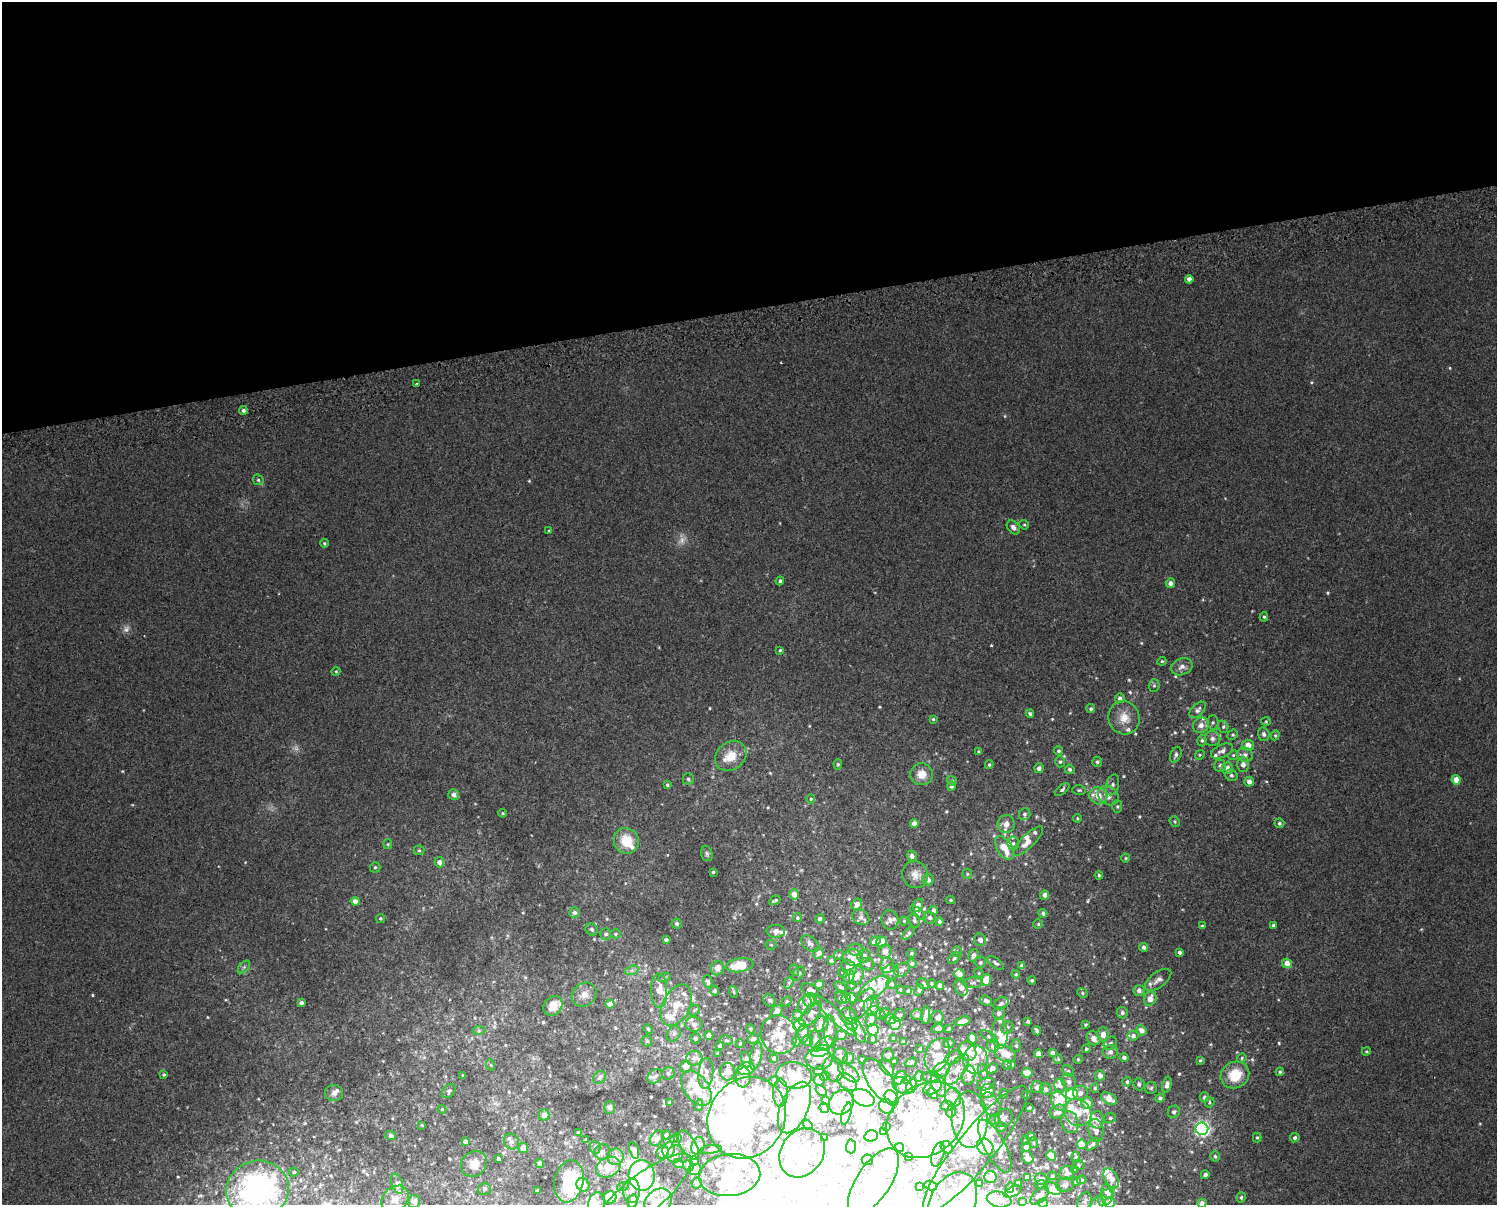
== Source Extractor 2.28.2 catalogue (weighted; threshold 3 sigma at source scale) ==
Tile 2 of 3 x 4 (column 2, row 1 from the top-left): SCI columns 1552-3046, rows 3649-4851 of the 4643 x 4891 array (HDU 1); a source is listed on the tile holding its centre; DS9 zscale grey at full resolution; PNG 1499 x 1207 px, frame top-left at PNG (2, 2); each listed source drawn as its Kron ellipse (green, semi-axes under 4 px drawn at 4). Shown black and unused: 26% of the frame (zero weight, under 2 of 3 exposures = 3% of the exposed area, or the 3 px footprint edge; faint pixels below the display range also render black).
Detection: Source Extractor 2.28.2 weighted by HDU 2 'WHT'; one run over the whole footprint, this tile lists its part. Background 0.0013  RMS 0.0053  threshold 0.024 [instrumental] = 3 sigma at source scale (4.5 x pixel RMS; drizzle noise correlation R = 1.50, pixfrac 1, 0.0396/0.0396 arcsec/px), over >= 5 px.
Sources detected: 838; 3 too faint to see at this stretch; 82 inside a brighter object's white glare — neither listed nor drawn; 167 inside a brighter listed object's ellipse — not listed separately; of the other 586, all 500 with FLUX_AUTO >= 0.568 (the completeness limit of this list) listed and drawn (86 fainter detections not listed), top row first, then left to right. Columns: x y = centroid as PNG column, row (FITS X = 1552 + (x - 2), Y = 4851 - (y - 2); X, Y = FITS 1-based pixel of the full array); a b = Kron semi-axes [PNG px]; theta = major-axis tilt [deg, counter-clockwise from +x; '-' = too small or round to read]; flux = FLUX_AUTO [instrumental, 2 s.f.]
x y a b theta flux
1189 279 4 4 - 2.9
417 384 3 3 - 2.2
243 410 4 4 - 1.6
258 480 6 5 - 0.87
1024 525 5 4 - 0.67
1013 527 8 5 -50 2.2
549 531 4 3 - 0.6
324 543 4 4 - 0.71
780 581 4 4 - 1.1
1170 583 5 4 - 2.5
1264 617 4 4 - 0.72
780 650 4 4 - 0.66
1162 661 4 4 - 0.62
1182 667 11 8 24 2.8
336 671 4 4 - 0.57
1154 686 6 5 - 0.84
1120 698 5 5 - 1.9
1091 709 4 4 - 1.1
1198 710 10 6 45 1.9
1030 714 4 4 - 1.1
1124 718 16 15 - 7.3
933 719 4 4 - 0.61
1266 721 5 4 - 0.66
1213 722 7 5 88 1.1
1201 725 8 7 - 3.3
1223 727 6 5 - 1.2
1264 734 7 5 -74 1.6
1233 735 5 4 - 0.81
1275 735 5 4 - 0.73
1212 738 8 7 - 2.1
1202 740 6 4 -86 0.99
1248 745 6 5 - 4.8
1059 751 4 4 - 0.88
1222 751 12 6 25 2.5
978 752 4 3 - 0.6
1176 755 8 5 68 1.5
1200 755 5 4 - 0.68
1233 755 5 4 - 0.73
1245 755 7 7 - 2.3
731 756 17 13 39 8.3
1060 762 5 5 - 0.87
1097 762 5 5 - 1
838 764 5 4 - 0.88
989 765 4 3 - 0.73
1243 765 7 6 - 2.5
1220 766 6 6 - 1.5
1039 768 5 4 - 1.9
1227 768 6 5 - 3.1
1070 769 5 4 - 1.2
922 774 11 11 - 5.9
1231 775 6 5 - 1.2
688 779 5 5 - 0.89
1456 780 4 4 - 5.6
952 781 5 4 - 0.95
1249 782 5 5 - 3.1
667 785 4 4 - 0.82
1112 785 10 6 75 1.7
951 786 5 4 - 1.4
1062 790 8 4 41 1.2
1079 790 7 4 1 0.83
454 795 5 5 - 2.6
1098 796 9 8 - 6
1108 796 11 9 -34 4.1
811 799 4 4 - 0.57
1117 806 6 5 - 0.77
503 813 4 3 - 0.62
1025 814 6 6 - 1.1
1077 818 4 4 - 0.62
1175 821 5 4 - 0.71
914 823 4 4 - 3.4
1279 823 5 5 - 1
1006 824 9 8 - 3.9
626 841 13 12 - 12
1028 841 20 6 44 5.7
1013 843 6 5 - 1.5
388 844 5 4 - 0.58
1005 848 13 7 -56 11
419 850 5 5 - 0.78
707 854 8 5 -74 1.1
912 856 5 5 - 2.3
1126 858 4 4 - 0.59
439 862 5 5 - 2.6
375 867 5 5 - 0.91
713 872 3 3 - 0.75
967 874 5 4 - 0.73
915 875 14 13 - 4.8
1099 875 4 3 - 0.66
928 880 6 5 - 2.3
794 894 5 5 - 3.5
1045 895 5 4 - 2.6
775 900 6 2 27 0.8
951 900 4 3 - 0.71
355 901 4 4 - 3.2
857 904 6 5 - 3.3
918 905 6 5 - 2.6
934 911 4 4 - 2.1
575 912 5 5 - 1.4
918 913 9 4 -41 0.79
1043 913 4 4 - 1.4
861 917 9 7 -35 1.9
380 918 4 4 - 0.78
797 918 4 4 - 0.66
929 918 6 6 - 1.5
820 919 5 4 - 1.5
890 920 10 8 -77 2.2
914 920 7 5 -75 1.4
904 921 4 4 - 0.6
939 921 4 4 - 1.3
677 924 5 5 - 1.2
1038 924 4 4 - 0.73
1273 925 4 4 - 1.1
1202 926 4 3 - 0.6
592 929 6 5 - 1.2
776 931 9 6 -2 3
908 933 7 4 47 1.1
606 934 5 5 - 1.4
615 934 5 4 - 0.83
666 940 4 3 - 1
980 940 6 6 - 2.6
875 941 5 4 - 2.7
882 942 5 5 - 11
810 944 10 6 -37 1.9
771 945 5 5 - 0.72
1144 947 4 4 - 1.5
856 950 8 6 -9 1.3
885 952 7 6 - 2.4
957 952 5 4 - 0.84
1180 952 4 3 - 1.3
819 953 6 5 - 2.8
912 953 5 4 - 0.81
839 955 5 4 - 0.72
973 955 6 5 - 2.1
864 956 7 6 - 2
853 958 10 8 -3 6.5
954 958 7 4 38 0.94
831 961 4 3 - 1
980 962 5 5 - 1
912 963 5 4 - 1.4
996 963 10 5 -37 1.4
1287 963 5 4 - 5.1
868 964 7 6 - 1.6
740 965 14 7 9 16
887 965 8 7 - 2.1
1022 966 4 4 - 2.3
244 967 7 4 45 1.2
718 968 7 6 - 3.8
849 968 9 6 -42 3.6
632 970 7 4 19 1.3
794 970 6 4 -72 0.7
902 970 8 6 28 1.6
891 972 8 7 - 2.1
843 973 5 4 - 0.58
979 973 5 4 - 0.59
798 974 7 5 50 1.2
959 974 5 4 - 3.6
1016 974 4 4 - 0.62
856 975 9 7 75 4
849 976 7 5 69 4.2
664 978 6 4 19 0.72
986 980 5 5 - 9.5
1032 980 4 4 - 0.99
1158 980 15 7 36 2.7
708 982 6 4 -73 1.6
789 983 6 4 70 0.91
931 983 4 3 - 0.6
973 983 10 5 2 1.8
891 984 5 5 - 0.97
923 984 6 5 - 1.8
819 985 5 4 - 6
851 985 4 4 - 0.59
940 985 4 4 - 2.5
841 987 7 3 -32 0.75
874 988 19 8 36 6.6
961 988 8 6 -59 3.6
659 990 17 8 -89 6.5
810 990 9 5 -25 3
900 990 4 3 - 0.69
919 990 6 4 65 1.6
1139 990 6 5 - 1.8
714 991 4 4 - 1
908 991 4 3 - 0.82
734 992 6 3 -70 0.57
1082 993 5 4 - 0.75
584 995 13 11 37 4.1
841 998 7 5 -47 1.1
846 998 5 4 - 3.1
852 998 5 4 - 3
1150 999 7 6 - 4.6
770 1000 6 5 - 1.2
810 1000 7 6 - 4.1
787 1001 6 4 44 0.73
986 1001 6 5 - 2
301 1003 4 4 - 1.9
1001 1003 8 5 28 1.5
610 1004 4 4 - 4.1
862 1004 18 8 54 4.8
676 1005 22 13 63 11
805 1005 9 7 72 2.6
553 1006 11 8 51 5.6
871 1006 9 7 79 5.7
694 1010 6 5 - 0.95
777 1011 6 4 45 3.2
885 1012 5 3 - 0.64
878 1013 9 4 -39 1.8
999 1013 6 6 - 1.9
1122 1013 6 5 - 1.5
811 1014 15 7 50 3.6
917 1014 6 5 - 1.5
798 1015 5 4 - 1.7
835 1015 29 6 -44 4.1
899 1015 7 5 59 1.3
926 1015 9 4 85 2.3
849 1016 9 7 -42 3.5
938 1017 6 6 - 1.9
890 1019 5 5 - 4.8
871 1020 7 5 63 3
962 1021 8 4 15 4
1028 1021 3 3 - 0.84
895 1023 7 5 -75 12
694 1024 8 7 - 2
821 1024 8 7 - 3.4
851 1024 7 5 -48 2.9
800 1025 6 5 - 13
1086 1025 4 4 - 0.71
1007 1028 6 5 - 1.2
648 1029 5 4 - 0.64
751 1029 5 3 - 0.59
938 1029 6 4 12 1.6
948 1029 3 3 - 0.73
873 1030 5 5 - 29
1141 1030 5 4 - 3.1
479 1031 6 4 2 0.78
830 1031 16 6 -85 3.4
859 1031 12 5 -67 1.8
1037 1031 5 3 - 1.1
804 1033 9 5 -89 2.9
1000 1033 15 8 -88 7.1
674 1034 8 6 58 1.7
1103 1034 7 6 - 3.6
709 1035 4 4 - 3.4
779 1035 20 18 -64 9.4
841 1035 5 5 - 3.3
989 1036 10 4 -32 0.96
1133 1036 5 4 - 1.6
695 1038 5 5 - 1.3
894 1038 3 3 - 0.78
972 1038 5 4 - 5.6
1094 1038 7 6 - 3.6
753 1039 5 4 - 1.7
873 1039 4 4 - 1.1
726 1040 7 4 -9 1.1
647 1041 5 5 - 0.71
808 1041 5 5 - 2.2
816 1041 11 5 -81 2.6
796 1042 5 4 - 1.3
903 1042 4 3 - 1.1
949 1043 5 5 - 1.4
1110 1043 7 6 - 1.4
740 1044 4 3 - 0.71
825 1044 10 6 28 1.9
720 1046 4 4 - 1.7
993 1046 6 6 - 2.3
1016 1046 6 5 - 0.76
920 1049 3 3 - 0.67
1086 1049 4 4 - 0.77
820 1051 9 5 18 9.3
967 1051 10 8 -57 9.4
1366 1051 4 3 - 0.57
1110 1052 7 6 - 2.4
718 1053 3 3 - 0.72
1052 1053 4 4 - 2.5
1005 1054 11 7 -26 7.2
1038 1054 4 4 - 3.9
888 1055 7 5 79 0.99
937 1055 18 11 68 9.3
756 1056 14 5 78 3.6
841 1056 8 7 - 2.1
953 1057 9 6 34 1.7
1124 1057 4 4 - 1.5
694 1058 8 7 - 2.7
774 1058 3 3 - 1
848 1058 5 5 - 0.96
1242 1058 5 4 - 0.72
819 1059 13 11 -3 4.2
862 1059 3 3 - 0.57
1058 1059 5 5 - 0.67
1078 1059 4 4 - 0.57
746 1060 8 5 -75 1.4
975 1060 14 12 86 8
1200 1060 4 3 - 0.71
894 1061 3 3 - 0.86
911 1062 6 3 24 1.1
491 1065 6 3 -71 0.69
1007 1065 5 4 - 0.76
1011 1065 4 3 - 0.82
686 1066 6 5 - 5.4
887 1067 9 6 -54 1.6
992 1068 6 5 - 2.6
746 1069 9 6 11 10
833 1069 13 9 -72 6.5
957 1069 18 8 55 4.8
941 1070 9 7 35 2.6
819 1071 5 4 - 0.71
1068 1071 6 5 - 1
728 1072 9 7 -89 3.8
849 1072 13 6 -40 2.2
983 1072 8 5 -82 1.5
1280 1072 4 4 - 0.71
668 1073 6 6 - 1.6
706 1073 15 7 85 4
1027 1073 5 4 - 8
164 1075 4 4 - 0.76
463 1075 3 3 - 0.88
794 1075 18 13 -10 12
969 1075 10 6 79 3.1
1100 1075 5 5 - 3.1
1235 1075 14 13 - 12
655 1076 8 6 40 1.7
825 1076 5 4 - 0.72
919 1076 5 4 - 2.5
600 1077 7 6 - 1.2
743 1077 10 7 83 3.2
900 1078 7 5 47 2.8
930 1078 9 5 -12 1.4
819 1080 6 5 - 1.7
907 1080 4 4 - 3
773 1081 5 4 - 0.77
880 1081 26 12 -56 9.7
847 1082 11 7 -36 5.9
1069 1082 8 7 - 2
1127 1082 5 4 - 1
986 1084 9 6 16 2.3
1139 1084 6 5 - 1.2
1167 1084 8 4 77 2.3
938 1085 13 6 -67 2.9
1060 1085 6 5 - 2.9
902 1086 11 7 -30 1.6
912 1086 7 5 64 2.9
933 1087 10 6 28 1.9
1037 1087 6 6 - 2.7
696 1088 20 12 -54 13
1095 1088 5 4 - 0.85
1151 1088 6 6 - 1
1046 1089 6 5 - 1.6
449 1091 8 6 46 1.2
821 1091 6 4 -47 3.8
988 1091 7 6 - 4.4
780 1092 14 7 90 4.2
334 1093 9 8 - 2.1
1080 1093 7 7 - 2.5
933 1094 6 4 -43 0.81
1004 1094 4 3 - 0.61
1072 1094 6 5 - 27
1026 1095 3 3 - 0.66
953 1097 9 8 - 3.8
1204 1097 5 4 - 1.3
863 1098 12 8 -25 34
892 1098 8 6 -56 24
1160 1098 4 4 - 1.3
1109 1099 8 5 -30 5.5
825 1100 3 3 - 0.88
1059 1101 10 7 -61 14
670 1102 4 4 - 0.76
841 1102 13 11 42 7.2
1210 1102 5 4 - 0.71
1087 1103 6 5 - 5.3
991 1104 13 8 -59 3.4
699 1105 6 4 78 0.77
887 1106 8 7 - 2
947 1106 6 5 - 1.4
610 1107 6 5 - 1.3
794 1107 27 14 67 52
824 1108 5 4 - 1.4
1029 1108 4 3 - 0.75
442 1109 4 4 - 0.6
951 1111 6 5 - 1.1
1058 1112 8 6 29 3.8
1078 1112 14 12 -40 9
1174 1112 6 5 - 1.3
846 1114 11 4 74 1.7
544 1115 5 5 - 3
747 1118 42 37 53 52
1004 1118 10 8 46 2
1110 1118 6 5 - 1
995 1119 6 5 - 1.3
926 1120 42 34 41 58
970 1120 28 18 -87 19
1097 1120 8 7 - 3.4
1070 1122 11 8 -71 3.8
422 1125 3 3 - 0.82
808 1125 6 4 -53 2.5
886 1127 4 3 - 0.61
1001 1127 5 4 - 0.76
1202 1129 6 6 - 140
1096 1130 11 7 -80 3.2
579 1132 4 3 - 1
884 1132 3 3 - 0.86
666 1135 4 4 - 1.3
391 1136 5 4 - 1.4
871 1136 7 5 12 23
678 1137 3 3 - 0.65
1031 1137 4 4 - 4.3
1257 1137 5 4 - 0.7
657 1138 8 6 59 1.9
824 1138 3 3 - 1.3
1295 1138 5 4 - 1.2
586 1139 4 4 - 0.67
674 1139 4 3 - 0.58
1026 1140 4 4 - 0.98
465 1142 4 4 - 2.3
511 1142 8 7 - 2.2
1034 1143 5 3 - 0.65
1082 1144 5 4 - 8.1
1092 1144 8 4 41 1.6
688 1145 16 8 -60 3.6
698 1146 9 6 72 2.1
851 1146 7 5 88 2.4
995 1146 29 10 -61 4.9
595 1147 6 5 - 1.3
899 1147 5 4 - 0.72
947 1147 7 5 -49 0.97
985 1147 9 7 -43 9
1026 1147 5 4 - 2.8
523 1148 5 5 - 5.1
711 1149 10 4 8 1.3
975 1149 80 18 51 22
634 1150 8 4 -72 3.4
669 1150 8 6 81 4.6
602 1152 8 7 - 2.5
663 1152 7 6 - 1.8
802 1153 26 21 55 41
675 1154 9 7 65 2.7
938 1154 12 6 73 2.2
908 1156 3 3 - 0.82
1051 1156 5 4 - 8.7
1215 1156 5 4 - 0.99
615 1157 8 8 - 3.9
1076 1157 5 4 - 1
1028 1158 7 5 -58 3.2
498 1159 4 3 - 1.3
867 1160 5 5 - 1.9
694 1161 4 4 - 4.6
540 1163 4 4 - 2.2
474 1164 14 12 48 5.8
678 1164 5 4 - 0.85
1078 1165 5 5 - 0.84
688 1166 5 5 - 0.89
608 1167 13 9 25 8.9
1075 1169 4 3 - 1.1
695 1170 6 5 - 3.3
294 1172 5 4 - 0.82
1067 1173 7 6 - 2
642 1175 15 13 -85 75
730 1175 31 21 6 20
1205 1175 4 4 - 1.8
1052 1176 4 3 - 0.7
991 1177 6 6 - 8.9
1027 1177 4 4 - 2.7
1111 1178 11 6 -62 5.8
1041 1179 6 6 - 1.4
1082 1180 5 4 - 0.7
569 1181 21 14 78 42
873 1182 38 17 56 53
1076 1182 4 4 - 0.96
397 1183 10 5 -73 2.2
697 1183 5 5 - 0.76
979 1183 4 3 - 0.77
1018 1183 4 3 - 1.1
583 1185 7 6 - 9.6
931 1185 6 4 -16 7.6
1041 1185 6 4 3 1.5
1065 1185 9 7 13 1.8
623 1186 6 4 19 0.68
920 1186 3 3 - 0.91
1010 1188 5 4 - 1.2
484 1189 6 6 - 1.3
1053 1189 9 5 -23 7.6
257 1190 31 29 17 170
537 1190 3 3 - 0.73
631 1191 12 8 -89 3
1013 1192 9 5 27 2.8
1107 1192 7 6 - 3.7
641 1196 62 19 39 17
1040 1196 11 6 43 3.1
1241 1197 5 4 - 1.1
610 1198 6 6 - 16
1105 1198 9 6 57 2.6
395 1199 15 12 39 6
999 1199 12 7 -12 4.1
633 1201 6 5 - 3.1
658 1201 15 11 36 6.4
1085 1201 9 6 63 1.5
414 1202 6 6 - 3.2
952 1202 32 22 62 84
1022 1202 3 3 - 0.72
1110 1202 5 5 - 5
1043 1203 5 4 - 1.1
1202 1203 4 4 - 3.1
596 1204 12 8 84 4
1097 1204 8 6 50 1.7
Overlapping masked pixels (flux is a lower limit): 1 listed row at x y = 608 1167
Isophote crosses this tile's border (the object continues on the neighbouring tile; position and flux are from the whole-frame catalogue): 9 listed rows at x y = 257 1190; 641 1196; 414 1202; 952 1202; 1110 1202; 1043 1203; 1202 1203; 596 1204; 1097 1204
Unlisted compact peaks at least as high as the median listed source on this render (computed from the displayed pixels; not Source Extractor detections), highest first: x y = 1139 817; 523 913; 1122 1132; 245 862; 1266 781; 132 805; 1202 994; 1421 929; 1100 847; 1064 756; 383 1061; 801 870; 945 943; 1098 1172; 1252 611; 667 855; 1070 713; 1009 916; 1278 1000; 607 919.